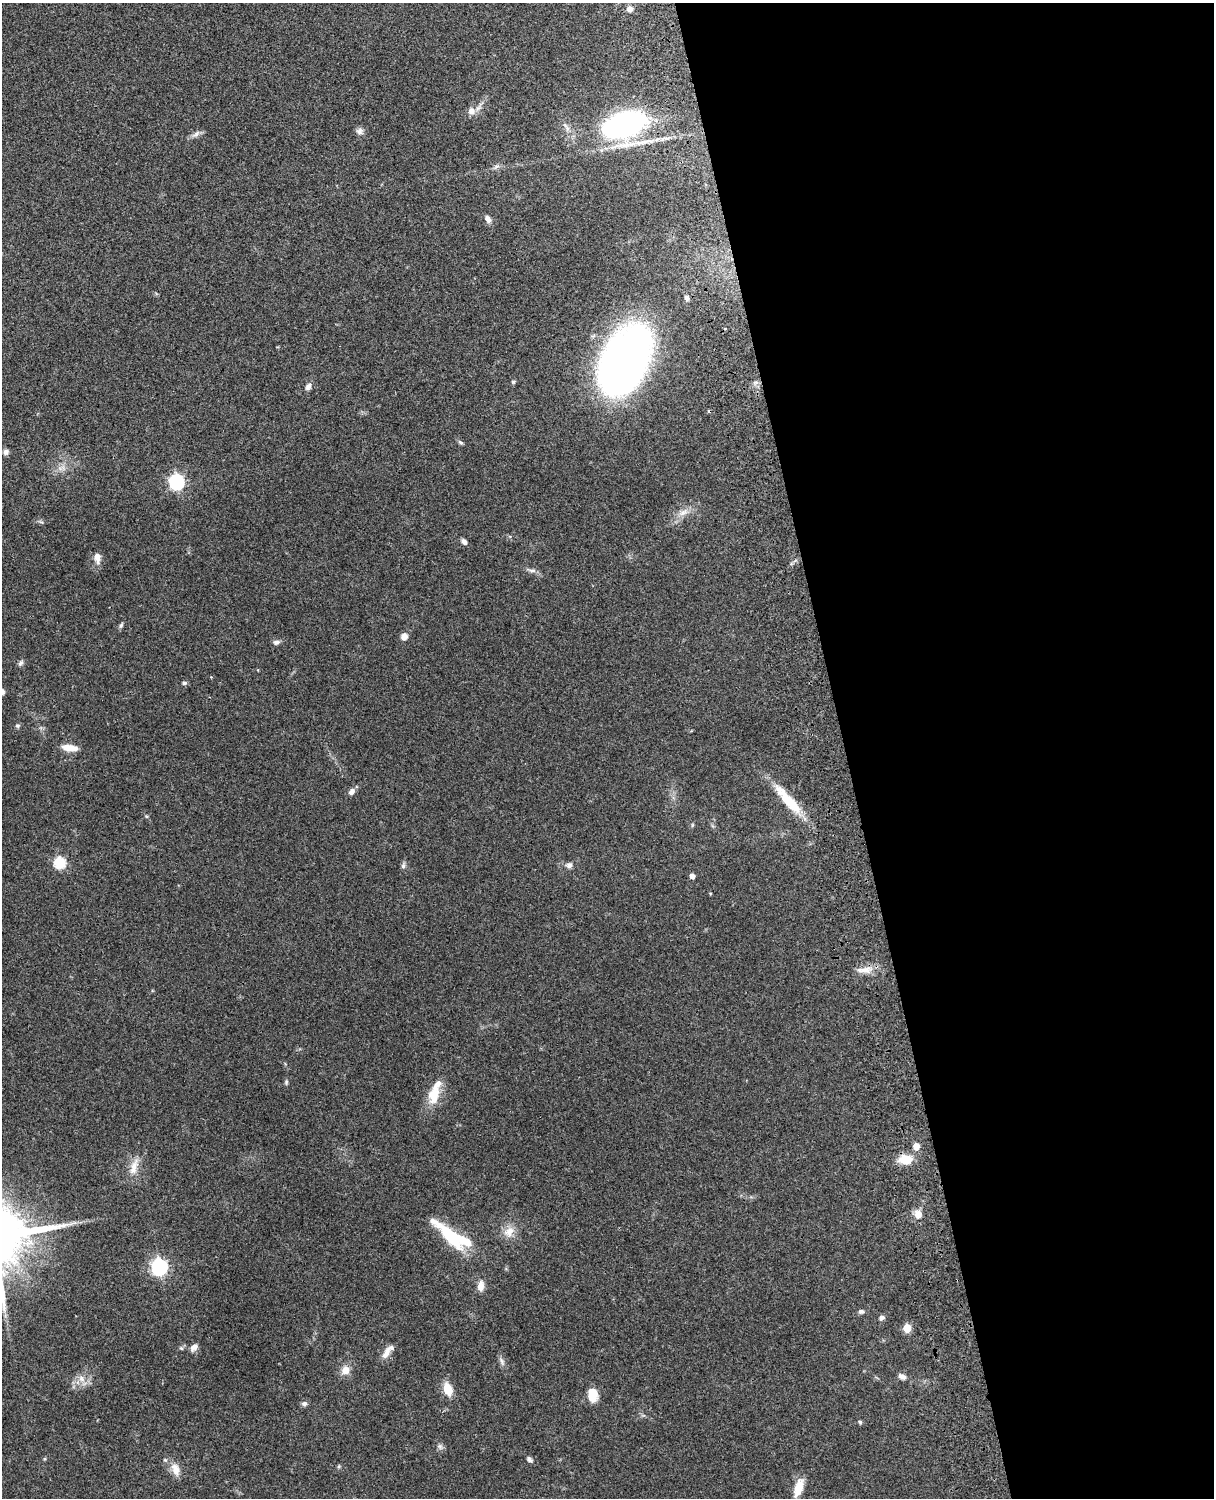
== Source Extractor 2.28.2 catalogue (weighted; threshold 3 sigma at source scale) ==
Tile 8 of 4 x 3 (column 4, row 2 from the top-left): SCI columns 3755-4966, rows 1660-3155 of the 5087 x 4928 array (HDU 1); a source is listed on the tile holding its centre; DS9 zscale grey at full resolution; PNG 1216 x 1500 px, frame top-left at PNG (2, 3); no overlay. Shown black and unused: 31% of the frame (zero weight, under 3 of 4 exposures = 6% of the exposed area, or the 3 px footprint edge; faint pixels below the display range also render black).
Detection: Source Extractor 2.28.2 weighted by HDU 2 'WHT'; one run over the whole footprint, this tile lists its part. Background 0.104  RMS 0.0065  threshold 0.0291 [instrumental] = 3 sigma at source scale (4.5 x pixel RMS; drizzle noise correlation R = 1.50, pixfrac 1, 0.05/0.05 arcsec/px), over >= 5 px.
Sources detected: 74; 2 cosmic-ray / hot-pixel residue — not listed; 4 inside a brighter listed object's ellipse — not listed separately; the other 68 listed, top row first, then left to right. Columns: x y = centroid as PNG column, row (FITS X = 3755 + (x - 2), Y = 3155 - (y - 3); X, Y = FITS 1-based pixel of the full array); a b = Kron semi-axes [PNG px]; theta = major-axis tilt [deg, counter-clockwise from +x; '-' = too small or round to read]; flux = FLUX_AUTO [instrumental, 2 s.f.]
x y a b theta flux
630 9 7 6 - 3.3
471 111 9 9 - 4.5
624 125 34 23 13 170
360 131 10 9 - 2.5
196 134 13 6 37 2.7
496 166 10 5 33 1.8
488 219 10 7 -61 2.9
687 298 7 5 -65 1.6
625 359 49 30 62 470
513 382 6 5 - 0.96
308 387 9 6 58 2.6
460 443 7 5 -38 1.3
6 452 7 7 - 2.1
60 468 7 4 -19 1.9
177 482 7 6 - 140
683 512 16 7 30 5.2
41 522 7 4 -35 1
464 542 7 5 -39 2.5
97 556 11 9 80 3.6
531 570 16 4 -12 2.4
121 625 8 4 65 1.3
404 636 8 7 - 3.8
276 642 9 6 10 2
21 663 8 6 59 1.7
211 677 3 3 - 0.46
184 683 6 5 - 1.2
2 691 7 6 - 2.7
17 726 6 6 - 1.1
70 748 17 7 -6 8.3
351 792 9 7 49 2.6
788 800 47 11 -49 24
146 816 6 4 -71 0.75
692 825 6 4 88 0.75
59 863 6 6 - 56
569 865 9 7 16 2.6
403 866 8 6 74 1.7
692 876 4 4 - 3.7
864 970 26 8 2 6.9
286 1082 7 5 71 1
434 1095 22 14 79 14
916 1146 5 5 - 8.6
905 1159 15 10 -1 12
134 1167 27 9 73 8.2
918 1214 10 8 -77 5.9
509 1232 17 13 37 7.6
452 1237 43 15 -44 32
159 1267 7 7 - 180
481 1286 15 8 85 4.8
861 1311 8 6 -1 1.8
881 1318 7 6 - 2.2
907 1328 5 5 - 20
181 1348 6 4 -43 0.85
194 1348 12 7 44 2.9
387 1352 19 7 60 5.1
502 1361 13 6 -63 2.3
345 1370 10 10 - 6
902 1376 10 7 -22 3
81 1378 11 8 -58 4.1
448 1389 13 8 -72 11
592 1395 15 10 -86 10
304 1404 7 6 - 1.9
860 1422 5 5 - 0.98
439 1446 8 5 -73 1.8
44 1459 5 3 - 0.66
529 1459 9 5 -45 1.7
339 1466 6 4 71 0.79
175 1469 18 10 -71 7
798 1488 19 8 72 11
Overlapping masked pixels (flux is a lower limit): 1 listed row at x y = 624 125
Isophote crosses this tile's border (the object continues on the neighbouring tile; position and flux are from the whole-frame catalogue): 1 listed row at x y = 2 691